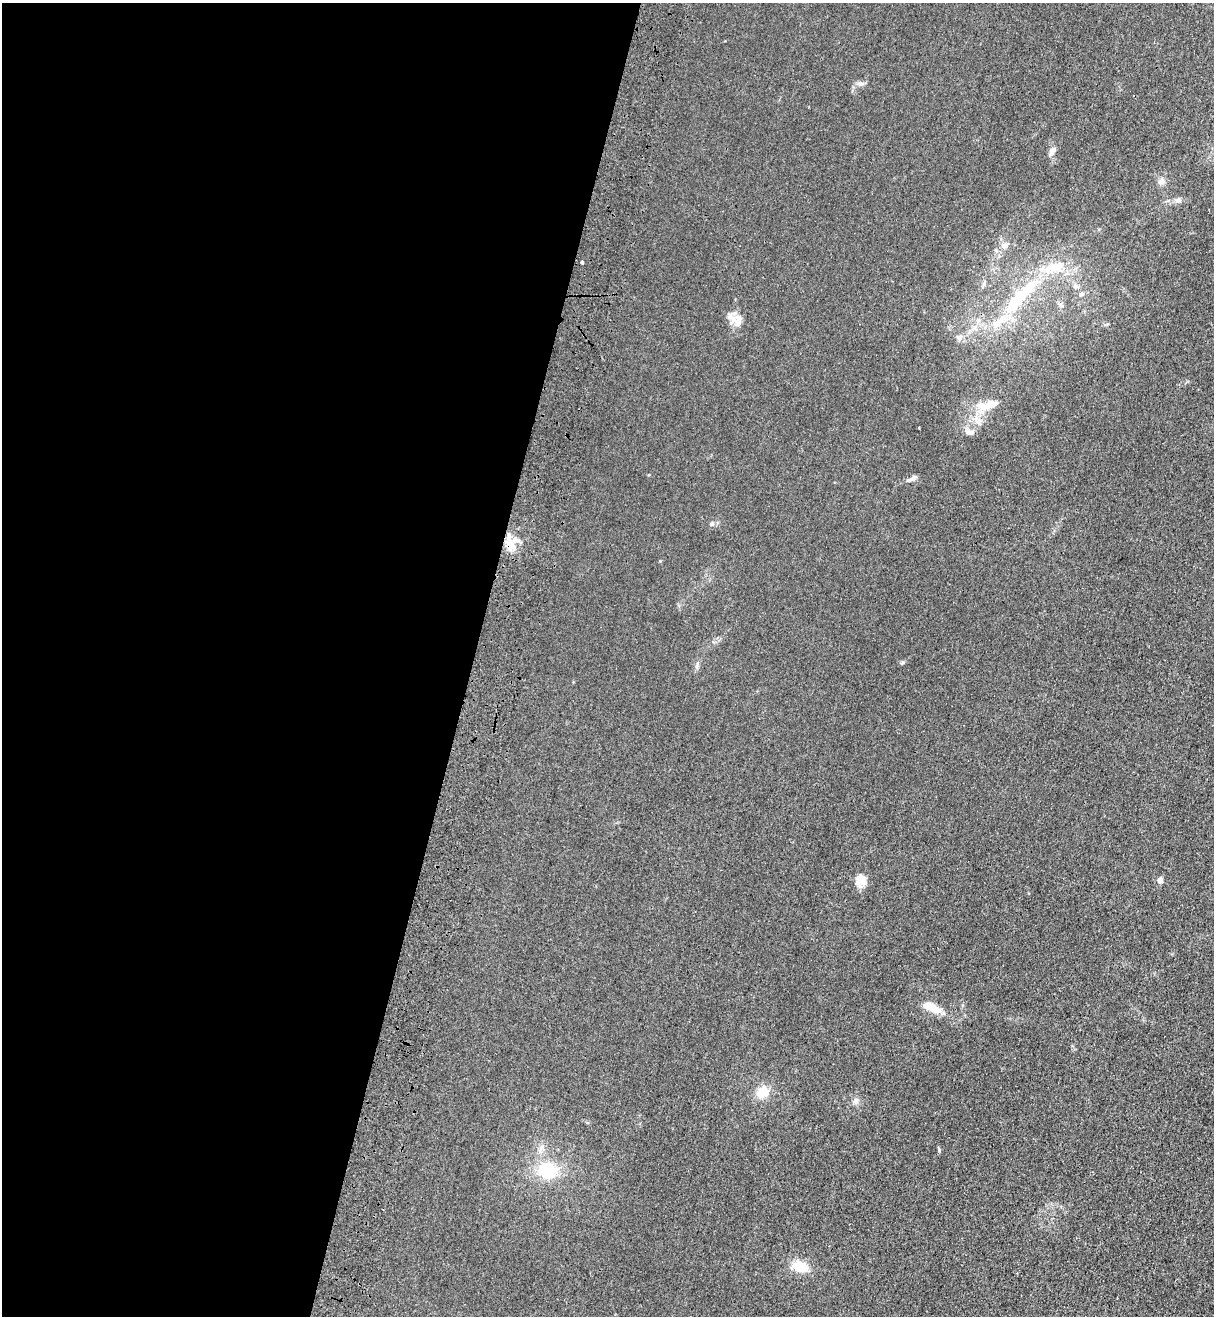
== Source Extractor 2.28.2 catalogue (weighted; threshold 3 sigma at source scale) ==
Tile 5 of 4 x 4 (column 1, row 2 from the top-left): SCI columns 370-1581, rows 2672-3985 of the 5463 x 5344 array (HDU 1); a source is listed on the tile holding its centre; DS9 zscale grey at full resolution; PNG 1216 x 1318 px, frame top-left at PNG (2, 3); no overlay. Shown black and unused: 39% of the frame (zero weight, under 3 of 4 exposures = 6% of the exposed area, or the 3 px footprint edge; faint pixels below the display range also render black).
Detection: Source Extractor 2.28.2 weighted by HDU 2 'WHT'; one run over the whole footprint, this tile lists its part. Background 0.0139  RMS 0.0055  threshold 0.0247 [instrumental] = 3 sigma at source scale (4.5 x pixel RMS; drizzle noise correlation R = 1.50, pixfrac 1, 0.05/0.05 arcsec/px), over >= 5 px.
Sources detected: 29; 1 inside a brighter object's white glare — not listed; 3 inside a brighter listed object's ellipse — not listed separately; the other 25 listed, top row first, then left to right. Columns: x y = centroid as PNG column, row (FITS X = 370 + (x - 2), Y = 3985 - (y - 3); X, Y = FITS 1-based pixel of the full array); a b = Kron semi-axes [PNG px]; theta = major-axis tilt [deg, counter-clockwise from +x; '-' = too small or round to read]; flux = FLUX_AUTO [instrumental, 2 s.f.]
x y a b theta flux
860 83 9 4 8 1.5
1052 151 10 6 61 2.6
1161 181 10 7 45 2.1
1178 200 6 6 - 1.4
1005 245 8 6 -2 1.8
582 262 3 3 - 1.5
1075 286 8 4 -44 1.2
1081 294 6 5 - 1.1
1019 299 50 16 45 31
738 321 19 8 77 4.6
959 338 7 7 - 1.7
991 404 25 11 12 8.1
978 422 8 6 -45 2
971 433 10 8 -8 2.2
912 479 14 5 28 1.9
712 524 6 5 - 1
512 545 18 13 -76 7.9
697 665 11 3 80 1.2
1160 880 4 4 - 5.6
861 881 15 12 50 5.5
932 1007 19 8 -27 8.8
762 1092 15 13 42 8.2
856 1101 8 7 - 1.8
547 1170 21 19 -12 20
800 1267 18 12 -18 9.4
Overlapping masked pixels (flux is a lower limit): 1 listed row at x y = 512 545
Unlisted compact peaks at least as high as the median listed source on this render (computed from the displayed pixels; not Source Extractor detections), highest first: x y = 939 1150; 903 662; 660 561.